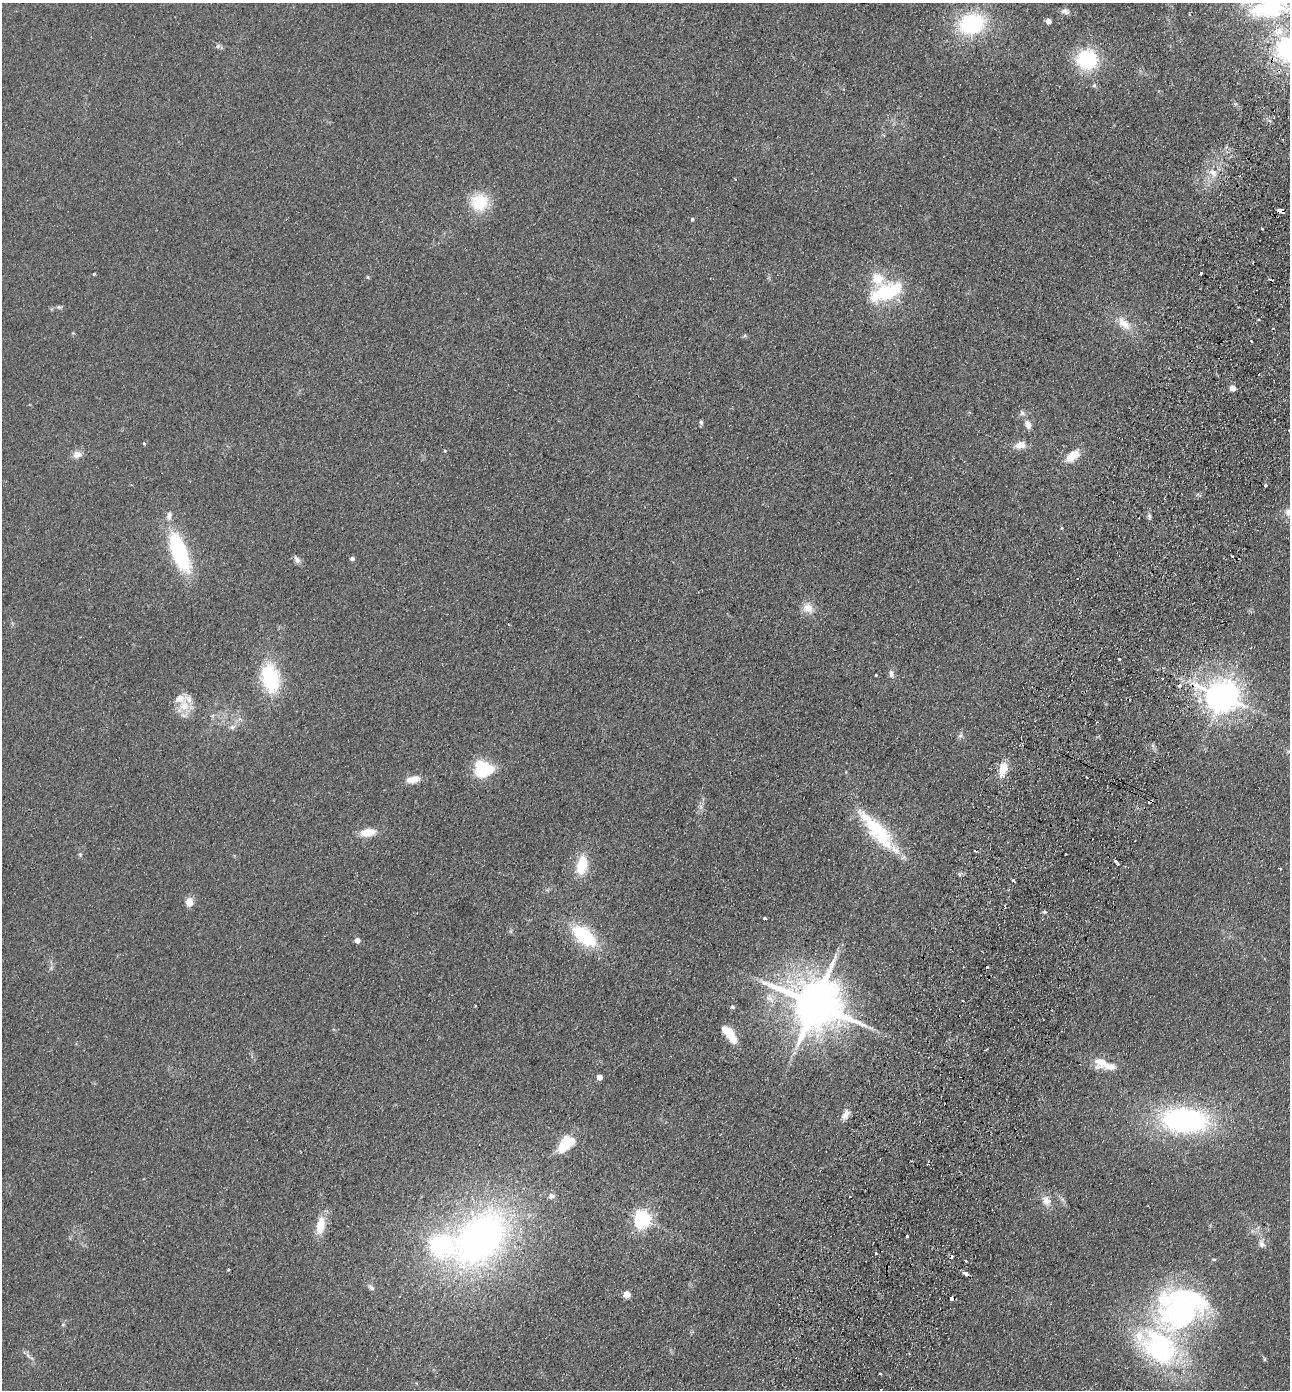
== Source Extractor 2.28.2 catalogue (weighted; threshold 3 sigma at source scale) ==
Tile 10 of 4 x 4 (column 2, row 3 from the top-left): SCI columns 1483-2770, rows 1414-2801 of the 5672 x 5603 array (HDU 1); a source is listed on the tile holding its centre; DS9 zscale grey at full resolution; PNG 1292 x 1392 px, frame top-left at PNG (2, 3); no overlay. Shown black and unused: <1% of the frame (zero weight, under 2 of 3 exposures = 3% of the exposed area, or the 3 px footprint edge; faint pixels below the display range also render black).
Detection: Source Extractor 2.28.2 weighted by HDU 2 'WHT'; one run over the whole footprint, this tile lists its part. Background 0.105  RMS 0.01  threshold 0.0471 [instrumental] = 3 sigma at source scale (4.5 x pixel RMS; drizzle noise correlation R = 1.50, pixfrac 1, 0.05/0.05 arcsec/px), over >= 5 px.
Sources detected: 119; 3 inside a brighter object's white glare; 10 cosmic-ray / hot-pixel residue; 1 long thin detection or spike segment (spike, bleed or trail) — not listed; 7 inside a brighter listed object's ellipse — not listed separately; the other 98 listed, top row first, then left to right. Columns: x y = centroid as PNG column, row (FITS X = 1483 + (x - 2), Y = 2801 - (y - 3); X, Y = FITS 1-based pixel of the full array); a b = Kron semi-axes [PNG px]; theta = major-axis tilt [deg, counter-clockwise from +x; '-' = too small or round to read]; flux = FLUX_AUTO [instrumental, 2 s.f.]
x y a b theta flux
1273 9 48 30 7 110
1065 11 12 7 -9 4.7
1048 21 5 4 - 9.3
971 24 24 19 16 100
218 46 7 4 44 1.7
1289 49 24 23 - 160
1087 59 21 20 - 72
1094 85 6 5 - 1.9
1213 172 12 9 -48 9.3
479 202 19 18 - 37
1279 211 5 3 - 24
692 219 4 4 - 1.9
1262 229 3 3 - 6.5
94 274 3 3 - 1.1
1201 274 3 3 - 2.1
367 277 4 3 - 2
877 278 19 17 -62 21
886 292 34 15 21 73
59 307 6 5 - 1.7
1124 324 21 10 -42 16
745 335 6 4 72 1.4
1251 341 3 2 - 1.6
1232 388 4 4 - 15
1022 413 9 6 -46 3.1
701 422 7 5 -74 1.8
1028 424 11 8 -68 7
1289 431 3 3 - 20
144 443 4 3 - 1.2
1020 445 13 8 8 10
77 454 12 9 12 7.2
1072 456 13 7 37 21
1265 485 3 3 - 6.9
1289 512 10 10 - 8.6
169 515 12 7 81 5
1149 516 8 5 -81 2.4
179 552 35 13 -69 120
352 558 4 4 - 3.6
297 560 11 7 -59 3.9
1077 579 2 2 - 0.79
808 608 13 11 -30 11
508 624 4 3 - 0.92
1119 659 3 3 - 3.1
891 674 9 6 -82 4
876 675 3 2 - 1.1
270 678 33 19 -77 68
1162 678 3 2 - 1.4
1179 685 5 4 - 2.3
1222 696 11 9 -17 1400
184 706 15 15 - 18
232 727 9 6 16 3.7
960 735 7 5 29 2.3
483 769 18 15 -28 56
1003 769 19 9 74 16
413 779 15 8 13 12
1151 801 5 3 - 4.6
876 828 55 19 -46 72
368 832 16 8 9 18
1066 854 3 2 - 1.8
80 855 6 5 - 1.6
582 865 22 12 78 28
1014 880 5 3 - 1.3
189 902 10 8 -85 8.9
1005 907 4 2 - 1.3
1044 912 5 4 - 1.7
764 918 3 3 - 2.3
584 936 32 17 -40 59
357 940 4 4 - 8.1
963 1001 3 2 - 1.8
815 1004 15 13 -22 5600
732 1007 6 5 - 2
729 1034 20 8 -53 28
794 1053 8 5 45 3.1
1101 1062 17 14 31 15
599 1077 4 4 - 12
845 1115 14 8 53 7.2
1185 1120 36 19 -4 250
568 1142 19 15 27 26
551 1196 9 8 - 3.9
850 1196 3 2 - 1.4
1046 1201 13 10 -60 8.6
642 1219 6 6 - 390
320 1225 21 10 81 20
907 1236 3 3 - 3.3
480 1238 73 45 41 470
1261 1244 10 7 -69 5.2
440 1245 7 7 - 520
875 1253 3 3 - 4.7
1214 1259 6 3 -8 1.2
228 1269 3 3 - 1.9
965 1273 6 3 -30 7.2
371 1287 10 5 -41 3.3
627 1294 5 5 - 23
952 1299 4 3 - 12
63 1324 5 3 - 1.2
1159 1348 74 43 -88 210
909 1354 4 2 - 1.1
28 1355 7 5 -59 2.6
880 1373 3 3 - 2
Overlapping masked pixels (flux is a lower limit): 6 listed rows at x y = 1289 49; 1279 211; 1222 696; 1151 801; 965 1273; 952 1299
Isophote crosses this tile's border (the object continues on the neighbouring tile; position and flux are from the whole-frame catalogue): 4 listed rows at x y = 1273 9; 1289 49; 1289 431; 1289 512